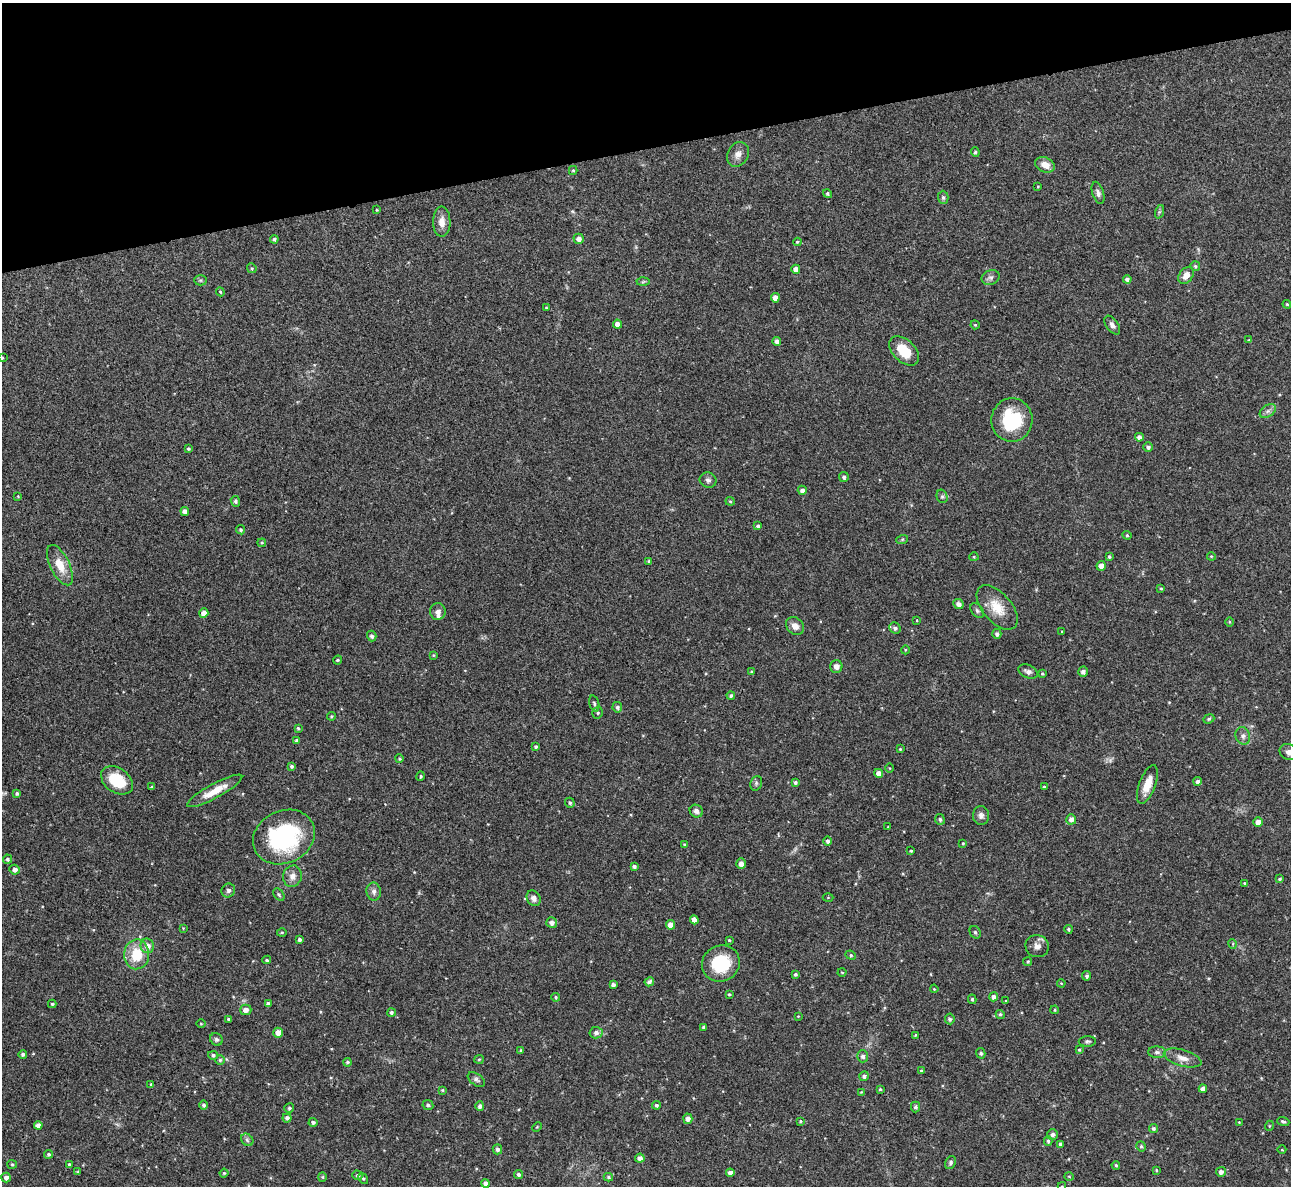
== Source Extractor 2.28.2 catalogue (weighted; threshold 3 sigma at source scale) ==
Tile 3 of 4 x 4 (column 3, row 1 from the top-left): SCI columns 2580-3868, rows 3696-4879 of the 5158 x 5143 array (HDU 1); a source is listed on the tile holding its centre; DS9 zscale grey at full resolution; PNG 1293 x 1188 px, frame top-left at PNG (2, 3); each listed source drawn as its Kron ellipse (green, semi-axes under 4 px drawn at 4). Shown black and unused: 12% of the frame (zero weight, under 3 of 4 exposures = <1% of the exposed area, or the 3 px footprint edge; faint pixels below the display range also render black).
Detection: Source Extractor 2.28.2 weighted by HDU 2 'WHT'; one run over the whole footprint, this tile lists its part. Background 0.072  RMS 0.0054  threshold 0.0245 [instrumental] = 3 sigma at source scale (4.5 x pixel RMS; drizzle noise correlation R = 1.50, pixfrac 1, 0.05/0.05 arcsec/px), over >= 5 px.
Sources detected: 238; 2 too faint to see at this stretch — neither listed nor drawn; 1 inside a brighter listed object's ellipse — not listed separately; the other 235 listed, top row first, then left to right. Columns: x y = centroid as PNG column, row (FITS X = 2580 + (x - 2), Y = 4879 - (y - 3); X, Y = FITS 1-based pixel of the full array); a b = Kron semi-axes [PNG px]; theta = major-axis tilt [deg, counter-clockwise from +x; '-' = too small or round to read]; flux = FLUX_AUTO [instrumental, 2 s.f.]
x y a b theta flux
975 152 5 4 - 0.97
738 154 13 10 61 3.6
1045 165 10 7 -24 4.4
573 170 4 4 - 0.69
1038 186 4 2 - 0.41
1098 193 11 5 -72 2
827 194 4 4 - 0.96
943 197 7 5 -89 1.1
377 210 3 3 - 0.52
1159 212 7 4 71 0.83
442 222 15 8 -89 4.7
274 239 4 4 - 1.1
579 239 5 5 - 2.5
797 242 4 4 - 0.66
1195 266 5 5 - 0.89
252 268 5 4 - 0.75
796 269 4 4 - 3.2
1186 275 9 6 54 4.5
990 277 9 7 23 1.8
1127 279 4 4 - 1.6
200 280 6 5 - 0.83
643 282 6 4 3 0.81
220 292 4 4 - 0.59
775 298 4 4 - 4.2
1287 304 4 3 - 0.57
546 308 4 3 - 0.5
618 324 4 4 - 3.2
975 325 4 4 - 0.55
1112 325 10 6 -54 2
1249 340 3 3 - 0.54
777 341 4 4 - 2.3
904 351 18 11 -44 12
2 358 4 2 - 0.39
1268 411 9 5 36 1.8
1012 420 22 20 86 29
1139 437 4 4 - 2.2
1148 447 5 5 - 1.4
188 449 3 3 - 0.74
844 477 5 4 - 1.4
708 480 8 7 - 1.7
802 490 4 4 - 2.1
18 496 3 2 - 0.38
942 496 7 5 -75 1.1
235 501 5 4 - 0.89
730 501 4 4 - 0.61
185 511 4 4 - 2.8
758 526 4 4 - 0.99
241 530 5 4 - 0.91
1127 535 4 4 - 0.65
902 540 6 4 20 0.63
262 543 4 4 - 0.57
1211 556 4 3 - 0.46
974 557 4 4 - 0.58
1109 557 4 4 - 0.83
649 561 4 4 - 0.84
60 565 22 9 -64 9.1
1101 566 5 4 - 3.5
1161 588 4 3 - 0.65
958 604 5 5 - 2
997 607 26 14 -49 11
438 611 8 8 - 2.5
977 611 8 5 -50 1.2
204 613 4 4 - 4
917 620 3 2 - 0.35
1230 622 5 3 - 0.49
795 626 10 8 -42 3.6
895 628 6 5 - 1.4
1062 632 3 2 - 0.49
997 634 5 4 - 1.4
372 636 5 4 - 1.4
905 650 4 3 - 0.48
433 655 4 3 - 0.49
337 660 5 3 - 0.65
836 667 6 6 - 2.3
751 672 3 3 - 0.48
1028 672 10 6 -22 2
1083 672 5 5 - 1.9
1042 674 4 3 - 0.67
731 696 4 4 - 0.91
594 704 8 5 -72 1.1
617 707 5 5 - 1.3
598 713 6 5 - 0.86
331 716 4 3 - 0.69
1209 719 6 4 22 0.79
298 728 3 3 - 0.81
1243 736 9 7 -73 2
297 741 4 3 - 1
536 747 4 3 - 1.1
900 749 3 3 - 0.46
1289 752 9 7 -24 2.8
399 759 4 4 - 0.64
292 766 4 4 - 1.2
889 768 4 3 - 0.42
879 773 4 4 - 3.4
421 776 5 3 - 0.57
117 780 17 12 -35 19
1198 781 4 4 - 1.5
795 782 4 3 - 1.3
756 783 7 5 71 1.1
1147 784 20 8 69 8
152 787 3 3 - 0.8
1044 787 3 3 - 0.77
215 791 31 7 29 9.1
17 793 4 4 - 1.2
570 803 5 4 - 0.99
696 811 7 6 - 1.9
981 816 9 8 - 2.3
940 819 5 5 - 1.2
1071 819 5 5 - 3
1258 822 4 4 - 4
888 827 3 3 - 0.45
284 837 32 26 26 69
828 841 5 4 - 1.5
963 843 4 3 - 0.48
685 844 4 4 - 0.68
911 851 3 3 - 0.57
7 859 4 4 - 1.1
741 864 5 4 - 2.8
634 866 4 4 - 1.4
14 870 5 5 - 1.9
292 876 11 9 75 3.5
1280 879 4 4 - 0.94
1244 883 3 3 - 0.53
228 890 7 6 - 1.4
374 891 9 7 -80 2.1
279 895 7 4 -51 0.89
828 897 5 3 - 0.45
534 898 8 6 -61 2.2
694 920 4 4 - 3.5
552 923 5 5 - 2.3
670 925 5 4 - 5.4
183 928 3 3 - 0.4
1068 929 4 4 - 0.85
975 932 6 5 - 0.9
282 933 5 3 - 0.47
300 940 4 3 - 1.7
729 940 3 3 - 0.53
1233 944 5 3 - 0.45
147 946 7 6 - 3.9
1037 946 12 11 - 3.1
137 954 15 12 88 14
851 955 5 4 - 0.79
267 960 4 3 - 0.8
1028 961 4 4 - 0.79
721 963 19 18 - 21
842 972 4 3 - 0.42
795 974 3 3 - 0.97
1087 976 5 4 - 1.1
649 982 4 4 - 1.7
1061 983 4 3 - 0.45
613 985 4 4 - 1.8
934 989 4 3 - 0.52
729 994 4 3 - 0.62
556 997 4 3 - 0.64
993 997 4 4 - 2.3
972 999 5 4 - 0.82
1006 1001 4 3 - 0.47
52 1004 4 4 - 0.84
268 1004 4 4 - 2
246 1010 6 5 - 2.6
1055 1010 4 4 - 0.61
391 1012 4 4 - 1.3
1000 1014 5 4 - 0.89
798 1016 3 3 - 0.41
228 1019 4 3 - 0.84
950 1019 5 5 - 1.2
201 1023 4 3 - 0.47
704 1027 4 4 - 1.3
278 1033 5 5 - 4.2
596 1033 6 5 - 1.9
915 1035 3 3 - 0.67
216 1039 7 6 - 1.2
1087 1041 8 5 2 1.1
521 1050 4 3 - 0.66
1079 1050 4 4 - 0.69
1157 1052 9 5 -1 1.8
981 1053 5 4 - 1.2
23 1054 4 4 - 1.4
213 1055 5 4 - 1
863 1056 6 5 - 1.7
1183 1058 19 8 -16 4.6
479 1059 5 4 - 0.6
220 1060 5 5 - 0.85
347 1062 4 3 - 0.87
921 1070 4 3 - 0.52
864 1076 5 4 - 1.4
476 1080 9 5 -35 1.4
151 1085 4 3 - 0.76
880 1089 3 3 - 0.71
1203 1089 4 4 - 2.7
442 1090 4 4 - 0.57
861 1092 4 4 - 0.38
204 1105 4 4 - 1.3
428 1105 5 5 - 1.2
656 1105 4 4 - 1.1
480 1106 5 4 - 1.6
915 1107 5 4 - 1.4
289 1108 5 5 - 0.88
287 1118 4 4 - 1.6
688 1119 5 4 - 2.7
800 1121 3 3 - 0.56
1283 1121 6 4 -19 1.1
313 1122 4 4 - 1.1
1239 1122 3 3 - 0.4
38 1125 4 4 - 2.8
1269 1126 5 3 - 0.5
537 1127 5 3 - 0.5
1153 1128 5 4 - 1
1052 1135 5 5 - 1.7
247 1140 7 5 -46 1.2
1048 1141 4 4 - 0.83
1060 1144 4 3 - 1.4
1141 1146 5 4 - 1
497 1149 5 4 - 1.5
1282 1150 4 3 - 0.36
49 1154 4 4 - 1
640 1158 5 4 - 2.6
950 1163 7 5 62 1.2
12 1164 5 4 - 0.67
69 1164 3 3 - 0.76
1116 1165 4 3 - 0.7
1156 1170 4 3 - 0.57
78 1172 3 3 - 0.64
1221 1172 5 5 - 2.1
224 1173 4 4 - 0.65
730 1173 4 4 - 2.4
357 1175 5 4 - 1.2
518 1175 4 4 - 1.3
1069 1176 5 3 - 0.49
322 1177 4 4 - 0.58
608 1177 5 4 - 0.79
6 1178 5 4 - 2.2
363 1178 6 4 -59 0.81
485 1183 4 4 - 2.1
1062 1186 4 4 - 0.59
Isophote crosses this tile's border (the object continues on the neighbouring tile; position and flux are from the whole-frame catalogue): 2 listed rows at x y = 1289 752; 1062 1186